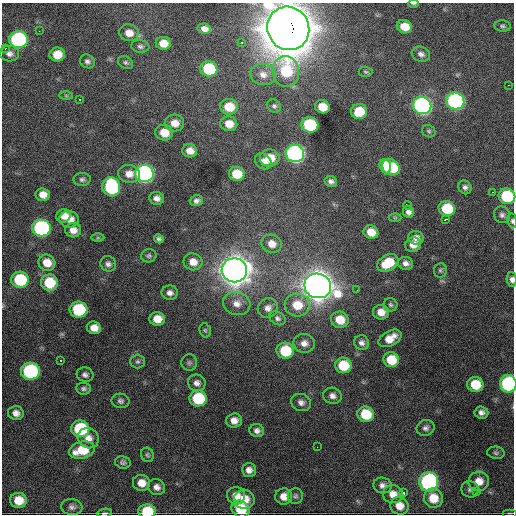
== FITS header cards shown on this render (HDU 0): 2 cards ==
NAXIS1  =                  512 / Axis length
NAXIS2  =                  512 / Axis length

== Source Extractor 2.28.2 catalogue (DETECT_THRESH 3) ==
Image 512 x 512 px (HDU 0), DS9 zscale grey, 1 PNG px = 1 image px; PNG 516 x 516 px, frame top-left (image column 1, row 512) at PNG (2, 3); each listed source drawn as its Kron ellipse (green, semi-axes under 4 px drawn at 4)
Background 1860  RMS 40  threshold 121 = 3 sigma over >= 5 px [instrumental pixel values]
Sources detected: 149; all 149 listed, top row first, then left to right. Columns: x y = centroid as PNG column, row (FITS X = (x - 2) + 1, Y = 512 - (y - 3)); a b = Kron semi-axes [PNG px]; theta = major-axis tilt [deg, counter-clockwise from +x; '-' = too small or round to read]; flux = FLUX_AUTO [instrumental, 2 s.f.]
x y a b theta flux
414 3 5 2 - 3.4e+03
502 26 8 5 -6 6.0e+03
404 27 8 6 -20 4.4e+04
288 28 22 20 -62 1.2e+07
204 29 6 5 - 1.5e+04
39 31 2 2 - 2.2e+03
129 33 10 8 -11 2.6e+04
18 39 9 8 - 4.7e+05
163 43 7 6 - 3.5e+04
242 43 3 2 - 5.5e+03
140 46 9 6 -8 7.7e+03
5 49 4 3 - 3.8e+03
9 54 10 8 -6 1.3e+04
57 54 8 7 - 4.8e+04
421 54 9 7 -19 1.1e+04
87 61 8 6 -34 8.8e+03
126 63 8 6 -31 6.2e+03
209 69 8 7 - 1.8e+05
286 71 15 13 -84 1.3e+05
365 72 7 5 -3 4.7e+03
263 75 13 10 -11 2.4e+04
508 85 3 2 - 2.6e+03
66 96 7 4 -1 4.7e+03
79 99 3 2 - 2.4e+03
455 101 9 8 - 6.6e+05
422 105 9 8 - 9.3e+05
274 106 7 6 - 6.7e+03
229 107 9 8 - 6.5e+04
322 107 7 6 - 5.1e+04
359 111 8 7 - 7.1e+04
175 123 9 8 - 3.2e+04
229 124 8 7 - 3.3e+04
310 125 8 7 - 2.2e+05
429 131 7 6 - 5.4e+03
164 133 9 8 - 4.9e+04
190 151 7 6 - 2.3e+04
295 153 9 8 - 1.0e+06
270 158 10 8 6 4.9e+04
263 161 9 7 -41 1.8e+04
385 166 7 5 -72 8.0e+04
391 167 9 7 -33 1.4e+05
129 174 11 9 -3 2.6e+04
144 174 9 8 - 1.0e+06
237 174 8 7 - 7.0e+04
82 179 8 6 4 7.9e+03
331 181 6 5 - 9.9e+03
111 187 9 9 - 3.2e+05
465 187 7 6 - 8.7e+03
492 192 2 2 - 2.8e+03
43 195 7 6 - 2.6e+04
507 196 8 7 - 2.0e+05
157 198 7 6 - 1.4e+04
196 201 6 5 - 9.1e+03
407 205 4 3 - 9.9e+03
447 209 8 7 - 1.3e+05
408 212 6 5 - 1.1e+04
502 215 8 7 - 9.8e+03
63 216 7 6 - 2.4e+04
395 218 6 4 0 3.5e+03
69 219 10 8 -9 3.1e+04
445 219 3 2 - 6.2e+03
512 221 7 4 -84 5.7e+03
41 228 9 8 - 5.4e+05
73 230 8 7 - 2.2e+04
371 232 7 6 - 4.0e+04
98 238 6 4 0 4.3e+03
416 238 8 6 -21 1.6e+04
159 239 5 4 - 6.6e+03
272 244 10 9 - 2.7e+04
413 245 8 7 - 2.5e+04
149 256 8 6 12 6.1e+03
193 262 9 8 - 2.8e+04
47 263 9 8 - 3.9e+04
388 263 11 8 30 8.8e+04
406 263 7 6 - 1.2e+04
108 264 8 7 - 1.0e+04
234 270 12 12 - 4.8e+06
440 270 7 6 - 6.2e+03
20 280 9 8 - 1.8e+05
512 280 7 5 -86 1.2e+04
49 283 8 8 - 9.9e+04
318 286 13 12 - 5.2e+06
357 290 3 2 - 2.3e+03
170 293 8 7 - 1.3e+04
237 304 14 11 -13 2.9e+04
297 305 12 11 - 6.2e+04
390 305 7 6 - 6.6e+03
268 308 10 9 - 1.7e+04
78 310 9 8 - 2.0e+05
381 312 8 7 - 2.8e+04
277 318 8 6 -30 8.4e+03
157 319 7 7 - 3.8e+04
340 320 9 8 - 5.1e+04
94 328 7 6 - 2.7e+04
205 330 7 5 -74 5.2e+03
390 338 12 7 30 3.7e+04
304 343 11 9 -2 1.9e+04
361 343 7 7 - 1.1e+04
285 351 8 8 - 1.1e+05
61 360 3 2 - 4.0e+03
391 360 8 7 - 7.3e+04
137 361 7 7 - 7.1e+03
189 363 8 8 - 7.5e+03
343 365 8 8 - 9.5e+04
30 371 9 8 - 4.2e+05
85 375 8 7 - 1.0e+04
197 383 9 8 - 1.4e+04
475 384 8 7 - 7.3e+04
508 384 9 8 - 5.0e+05
84 389 7 6 - 7.5e+03
332 396 9 8 - 1.5e+04
198 398 8 8 - 1.7e+05
120 401 9 7 -11 8.8e+03
301 402 10 8 -23 1.4e+04
481 412 7 6 - 1.2e+04
16 413 8 7 - 1.6e+04
366 414 8 7 - 9.6e+04
234 420 8 7 - 2.0e+04
426 428 9 7 21 1.1e+04
80 429 9 8 - 2.0e+05
257 431 7 6 - 1.1e+04
88 438 11 9 -35 2.4e+04
317 447 2 2 - 2.5e+03
82 450 13 8 16 8.3e+04
496 453 9 6 -8 7.0e+03
147 455 7 6 - 5.6e+03
123 462 8 6 -12 7.2e+03
249 470 7 6 - 1.6e+04
479 481 10 9 - 3.1e+04
429 482 9 9 - 6.3e+05
141 483 8 8 - 2.9e+04
382 485 9 8 - 1.3e+04
157 487 9 7 -28 1.4e+04
470 489 8 8 - 8.8e+03
477 492 3 2 - 6.7e+03
404 493 4 3 - 7.4e+03
393 494 10 9 - 2.5e+04
236 495 9 8 - 3.0e+04
295 496 8 7 - 7.1e+03
284 497 8 8 - 2.7e+04
433 498 10 9 - 4.9e+04
244 499 10 9 - 4.2e+04
18 500 8 7 - 4.5e+04
399 506 9 8 - 3.0e+04
72 507 10 8 -6 1.1e+04
241 509 9 8 - 8.9e+04
147 511 9 7 3 1.1e+05
105 513 8 4 8 4.9e+03
510 513 7 2 0 2.6e+03
At the frame edge (FLAGS 8, measured only in part): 8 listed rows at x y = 414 3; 288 28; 507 196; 512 221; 512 280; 508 384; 147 511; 105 513